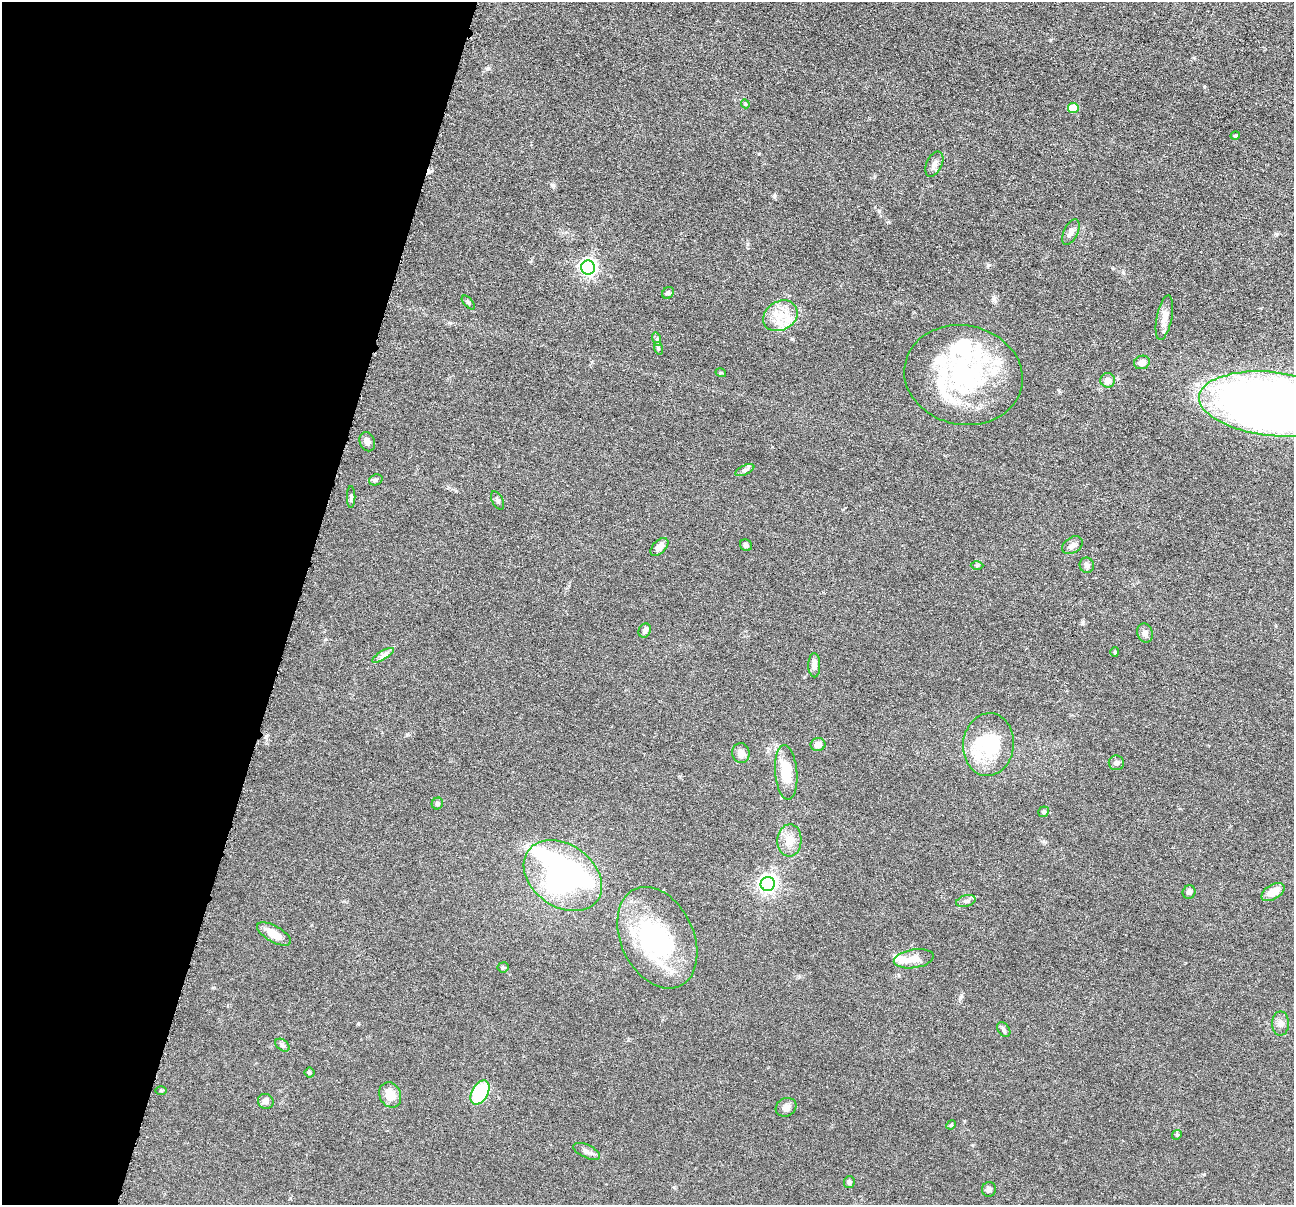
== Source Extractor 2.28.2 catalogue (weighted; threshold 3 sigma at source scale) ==
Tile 9 of 4 x 4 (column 1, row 3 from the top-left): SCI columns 6-1297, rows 1457-2659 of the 5180 x 5196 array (HDU 1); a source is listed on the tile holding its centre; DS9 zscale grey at full resolution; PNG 1296 x 1207 px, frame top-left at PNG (2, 2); each listed source drawn as its Kron ellipse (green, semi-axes under 4 px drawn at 4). Shown black and unused: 23% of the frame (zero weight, under 4 of 8 exposures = <1% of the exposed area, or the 3 px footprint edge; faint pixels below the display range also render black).
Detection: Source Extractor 2.28.2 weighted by HDU 2 'WHT'; one run over the whole footprint, this tile lists its part. Background 0.0365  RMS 0.0033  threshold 0.0134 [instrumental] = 3 sigma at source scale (4.09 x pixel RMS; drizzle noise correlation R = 1.36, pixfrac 0.8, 0.05/0.05 arcsec/px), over >= 5 px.
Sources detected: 78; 5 inside a brighter object's white glare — neither listed nor drawn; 10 inside a brighter listed object's ellipse — not listed separately; the other 63 listed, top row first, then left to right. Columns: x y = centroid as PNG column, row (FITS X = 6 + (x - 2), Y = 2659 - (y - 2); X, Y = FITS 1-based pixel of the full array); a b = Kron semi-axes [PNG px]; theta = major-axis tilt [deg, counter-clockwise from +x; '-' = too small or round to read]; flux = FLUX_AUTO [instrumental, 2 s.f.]
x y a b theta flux
745 104 4 4 - 0.36
1073 108 5 5 - 8
1235 136 5 3 - 0.32
934 164 13 7 65 1.7
1071 232 14 7 64 1.6
588 268 7 7 - 100
668 293 6 5 - 0.52
468 302 8 4 -48 0.47
780 316 18 14 31 6.4
1164 318 23 7 79 2.8
657 339 7 4 -73 0.53
658 348 6 4 -72 0.43
1142 362 8 6 18 2
721 373 5 3 - 0.29
963 375 60 49 -12 46
1108 380 7 7 - 1.9
1272 404 73 32 -6 340
367 442 10 7 -66 1.3
745 470 10 4 26 0.77
376 480 7 5 20 0.52
351 497 11 2 90 0.44
498 501 10 5 -62 0.77
746 545 6 5 - 0.8
1072 545 11 7 33 1.3
659 547 11 6 45 2.3
977 565 6 4 0 0.43
1087 565 7 7 - 1.1
645 630 7 6 - 1.1
1145 633 9 7 -70 1.3
1115 652 5 4 - 0.37
383 655 12 3 31 0.94
814 665 12 6 -89 1.8
988 744 31 25 84 16
818 745 7 6 - 2.3
741 753 10 8 -82 2
1116 763 7 7 - 0.99
786 772 27 11 -85 10
437 803 6 5 - 0.63
1044 812 5 5 - 0.65
789 840 16 12 87 3.9
563 876 43 31 -36 98
768 884 7 7 - 130
1189 892 7 6 - 0.96
1273 892 13 7 32 4.1
966 901 10 5 15 1
274 934 19 8 -29 3.6
657 938 53 36 -65 39
914 959 20 9 9 3.7
503 967 5 5 - 0.46
1280 1024 12 8 89 1.5
1004 1029 8 5 -53 0.75
282 1045 8 5 -38 0.7
310 1072 5 5 - 0.38
161 1090 5 3 - 0.35
480 1092 13 8 59 20
390 1095 13 10 -65 4.4
266 1101 8 7 - 1.4
786 1107 11 9 30 1.8
951 1125 5 4 - 0.34
1177 1135 5 4 - 0.37
587 1151 14 6 -25 1.4
849 1182 6 5 - 0.8
989 1189 7 7 - 0.9
Isophote crosses this tile's border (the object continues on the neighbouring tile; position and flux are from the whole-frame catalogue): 1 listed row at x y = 1272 404
Unlisted compact peaks at least as high as the median listed source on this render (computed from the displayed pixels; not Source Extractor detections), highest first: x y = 988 265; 774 196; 1204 87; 553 185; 759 154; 879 211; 487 69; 1277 234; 960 997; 747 244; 1123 272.